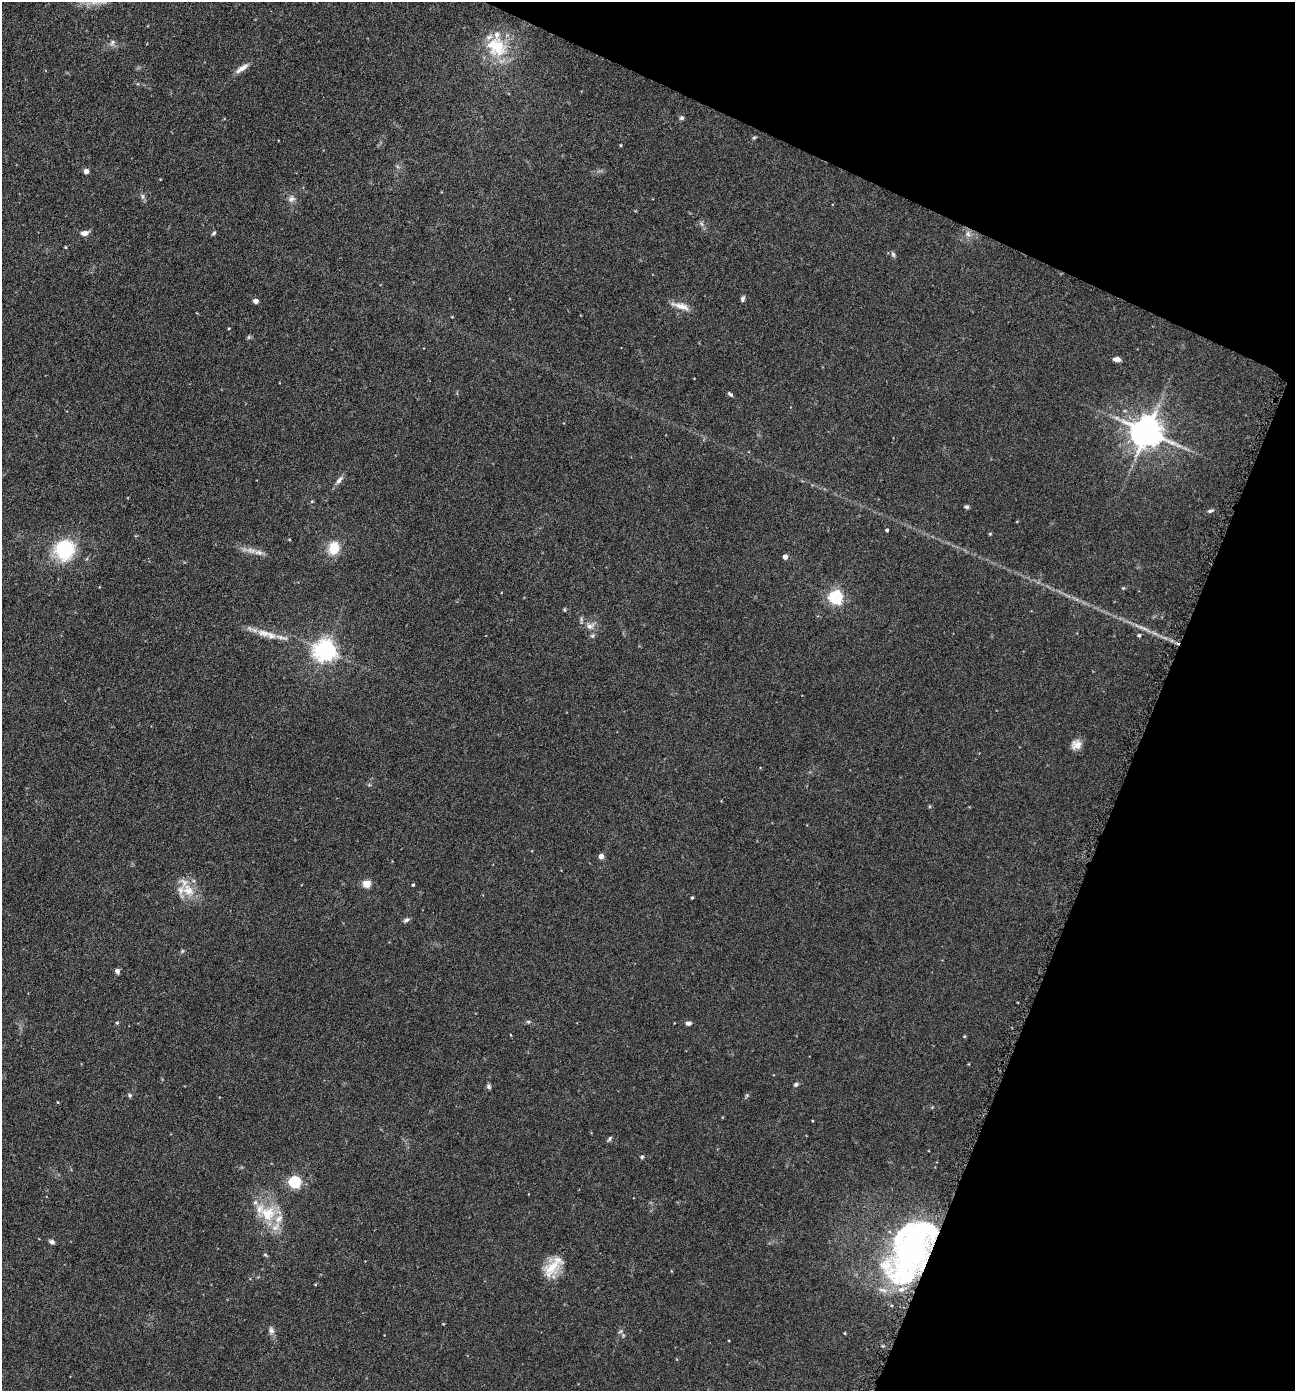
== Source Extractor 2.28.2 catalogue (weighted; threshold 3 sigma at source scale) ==
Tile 8 of 4 x 4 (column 4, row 2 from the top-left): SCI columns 4158-5450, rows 2786-4174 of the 5592 x 5569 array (HDU 1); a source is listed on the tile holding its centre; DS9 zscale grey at full resolution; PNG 1297 x 1393 px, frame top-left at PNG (2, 2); no overlay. Shown black and unused: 21% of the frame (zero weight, under 3 of 6 exposures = <1% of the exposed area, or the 3 px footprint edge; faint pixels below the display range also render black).
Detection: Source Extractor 2.28.2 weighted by HDU 2 'WHT'; one run over the whole footprint, this tile lists its part. Background 0.117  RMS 0.0071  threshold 0.0289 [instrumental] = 3 sigma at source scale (4.09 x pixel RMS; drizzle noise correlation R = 1.36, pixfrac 0.8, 0.05/0.05 arcsec/px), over >= 5 px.
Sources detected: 74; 2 inside a brighter object's white glare — not listed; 7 inside a brighter listed object's ellipse — not listed separately; the other 65 listed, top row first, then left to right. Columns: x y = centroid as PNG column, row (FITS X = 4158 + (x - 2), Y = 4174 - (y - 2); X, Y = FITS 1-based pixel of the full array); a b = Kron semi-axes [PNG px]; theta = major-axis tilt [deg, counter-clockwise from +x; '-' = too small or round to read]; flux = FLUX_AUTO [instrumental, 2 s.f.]
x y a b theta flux
112 43 8 6 73 1.9
496 47 32 26 -46 30
242 68 20 6 34 4.6
682 118 6 5 - 1.3
754 138 6 4 3 0.77
620 145 4 3 - 0.53
86 171 5 4 - 3.8
143 197 8 5 -85 1.7
291 199 9 8 - 2.7
84 233 8 6 10 3.8
214 233 6 4 41 1
968 234 8 6 -86 2.7
65 247 5 3 - 0.56
893 254 6 5 - 1.3
743 299 7 5 71 1.5
256 301 4 4 - 4.6
681 306 26 7 -17 5.9
229 328 4 2 - 0.52
249 337 6 4 71 0.88
1117 359 7 4 -11 3.5
730 394 7 4 -36 1.2
1147 432 9 9 - 1300
339 480 12 6 48 2.8
312 501 5 3 - 0.61
966 507 6 4 -22 1.3
1210 511 9 4 13 1.4
887 530 3 3 - 1.1
990 534 4 4 - 0.64
334 548 14 11 77 13
64 550 23 22 - 38
259 552 13 7 -7 3.6
785 557 4 4 - 4
1123 588 4 4 - 0.68
835 597 6 6 - 140
590 626 11 8 9 3.8
264 633 22 9 -13 8.3
1139 635 5 4 - 1.1
325 650 7 7 - 470
1076 744 13 11 37 5.2
601 856 4 4 - 4.7
367 884 5 4 - 22
413 885 4 3 - 0.8
188 890 19 15 -48 12
692 898 3 3 - 0.89
406 920 8 5 30 1.7
182 951 5 5 - 0.9
117 971 5 4 - 2.7
528 1022 6 4 0 0.96
117 1023 4 4 - 0.79
689 1023 7 5 2 2.2
796 1084 5 5 - 1.4
489 1086 7 5 -70 1.4
130 1095 6 5 - 1
747 1095 6 4 72 0.86
610 1138 7 4 61 1.2
642 1157 5 4 - 0.96
294 1182 5 5 - 87
268 1213 23 21 -12 22
52 1242 7 5 -13 1.8
912 1252 40 30 45 200
265 1255 6 4 -31 0.84
552 1267 27 16 42 15
271 1330 10 7 -72 2.5
620 1331 7 4 45 1.2
623 1335 6 4 -73 0.84
Overlapping masked pixels (flux is a lower limit): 1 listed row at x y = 912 1252